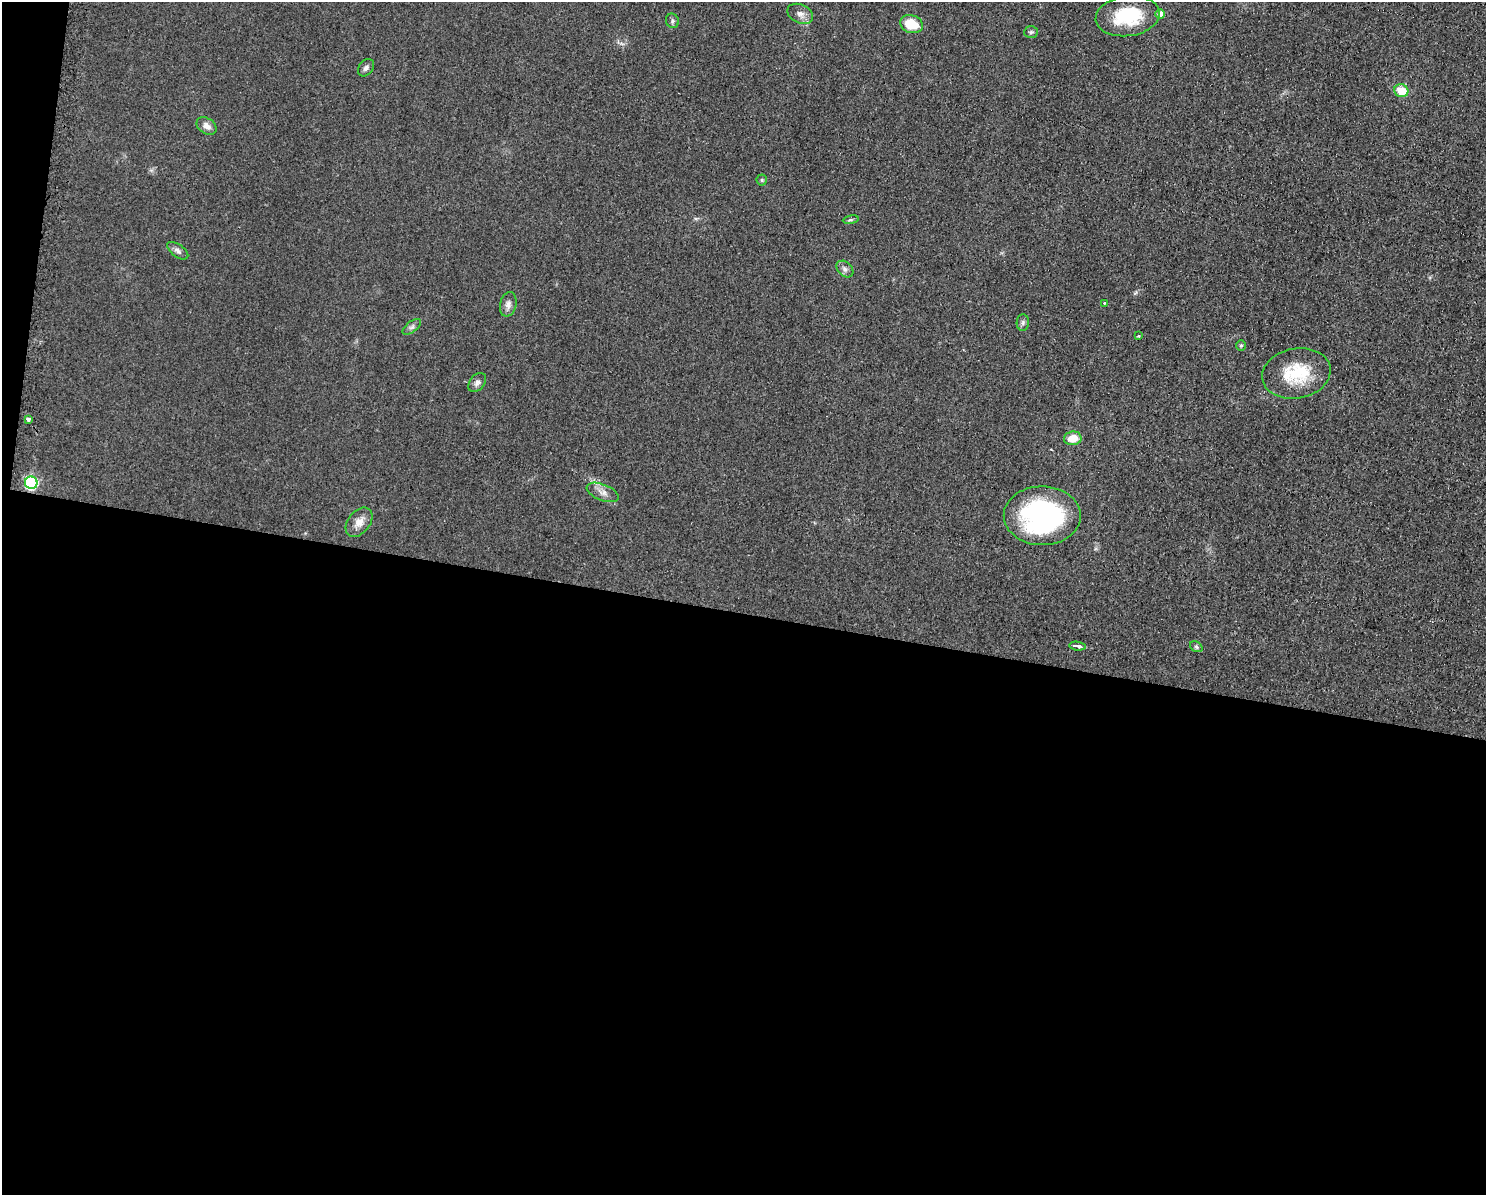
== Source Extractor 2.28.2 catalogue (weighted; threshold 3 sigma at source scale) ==
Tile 10 of 3 x 4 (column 1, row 4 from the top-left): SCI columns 123-1606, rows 1-1193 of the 4823 x 4771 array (HDU 1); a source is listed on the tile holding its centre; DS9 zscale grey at full resolution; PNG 1488 x 1197 px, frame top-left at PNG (2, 2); each listed source drawn as its Kron ellipse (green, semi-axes under 4 px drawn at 4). Shown black and unused: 50% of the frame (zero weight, under 2 of 3 exposures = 2% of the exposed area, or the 3 px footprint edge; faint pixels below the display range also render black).
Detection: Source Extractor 2.28.2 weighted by HDU 2 'WHT'; one run over the whole footprint, this tile lists its part. Background 0.0548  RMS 0.0099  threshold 0.0444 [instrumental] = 3 sigma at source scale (4.5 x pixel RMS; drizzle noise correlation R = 1.50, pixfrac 1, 0.05/0.05 arcsec/px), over >= 5 px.
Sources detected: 29; all 29 listed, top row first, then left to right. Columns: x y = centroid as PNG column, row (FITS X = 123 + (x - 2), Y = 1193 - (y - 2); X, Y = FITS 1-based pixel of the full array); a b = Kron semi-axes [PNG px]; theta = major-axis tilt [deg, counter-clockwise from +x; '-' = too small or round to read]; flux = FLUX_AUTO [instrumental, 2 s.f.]
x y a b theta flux
800 14 13 9 -25 6.3
1160 14 5 5 - 8.8
1128 16 32 20 8 52
672 21 7 6 - 2.1
911 24 11 9 -20 24
1031 32 7 5 3 2
366 68 10 7 53 3.4
1401 91 7 6 - 21
207 126 11 7 -35 6.1
762 180 5 5 - 1.5
851 220 8 4 9 1.8
178 251 12 6 -36 3.8
845 269 9 7 -43 4.1
1104 303 3 3 - 0.85
508 304 12 8 76 5.1
1023 323 8 6 88 2.5
412 327 11 5 38 3
1138 336 4 3 - 1.1
1241 345 5 5 - 1.5
1296 373 34 25 11 48
477 383 11 7 52 3.8
28 419 4 3 - 5.7
1073 438 9 7 8 15
31 483 6 6 - 130
603 492 17 8 -22 7.3
1042 516 38 29 -1 190
359 522 16 11 52 9.7
1077 646 8 3 -9 24
1196 647 7 5 -32 1.9